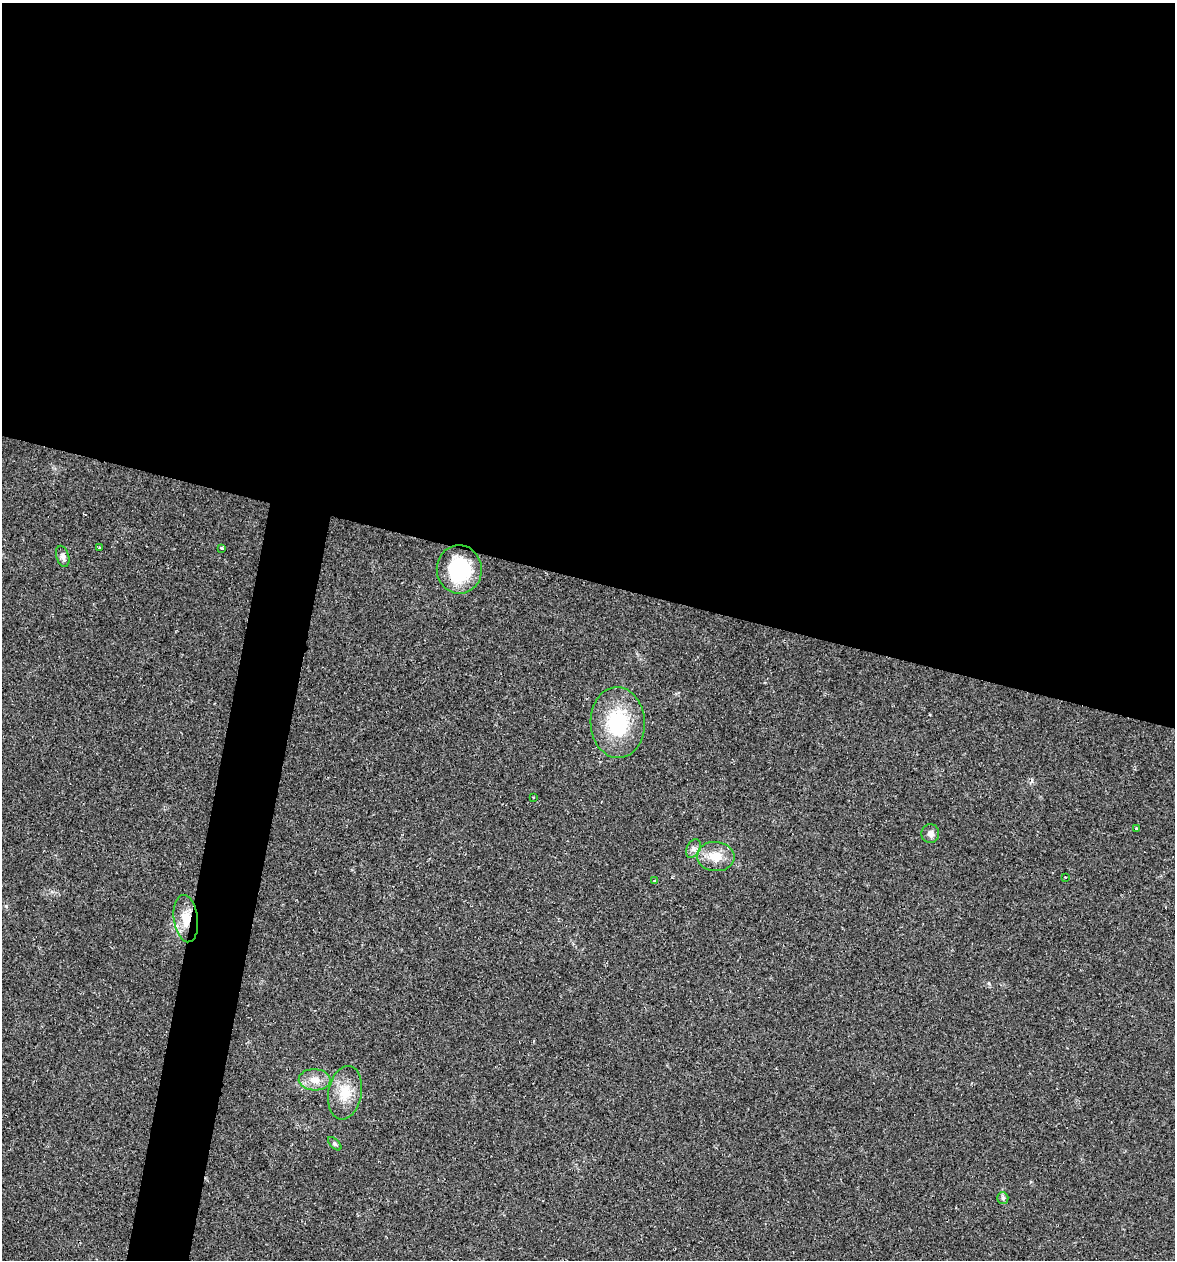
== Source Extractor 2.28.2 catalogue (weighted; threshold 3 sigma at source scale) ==
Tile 3 of 4 x 4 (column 3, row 1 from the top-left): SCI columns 2585-3757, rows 3774-5031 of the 5050 x 5031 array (HDU 1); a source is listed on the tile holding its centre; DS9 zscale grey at full resolution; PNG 1177 x 1262 px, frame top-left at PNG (2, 3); each listed source drawn as its Kron ellipse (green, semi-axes under 4 px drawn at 4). Shown black and unused: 49% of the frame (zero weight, under 2 of 3 exposures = <1% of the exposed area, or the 3 px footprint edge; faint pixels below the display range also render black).
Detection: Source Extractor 2.28.2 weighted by HDU 2 'WHT'; one run over the whole footprint, this tile lists its part. Background 0.106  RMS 0.0073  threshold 0.0328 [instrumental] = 3 sigma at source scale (4.5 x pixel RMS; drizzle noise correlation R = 1.50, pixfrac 1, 0.05/0.05 arcsec/px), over >= 5 px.
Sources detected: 17; all 17 listed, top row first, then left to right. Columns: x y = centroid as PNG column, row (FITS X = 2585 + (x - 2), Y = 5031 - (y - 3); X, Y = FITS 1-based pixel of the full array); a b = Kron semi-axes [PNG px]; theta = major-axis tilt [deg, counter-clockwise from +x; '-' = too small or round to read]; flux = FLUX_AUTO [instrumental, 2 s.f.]
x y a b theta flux
99 548 3 2 - 0.59
222 548 3 2 - 1.4
63 556 11 6 -74 2.7
459 569 24 22 -86 47
618 723 35 27 -88 47
533 797 2 2 - 0.57
1137 829 3 3 - 1.7
930 834 9 9 - 3.1
693 849 10 6 61 2.9
716 857 19 14 -5 12
1066 877 3 2 - 0.72
654 881 3 3 - 1.7
186 919 24 12 -83 13
315 1080 16 10 -3 7.6
345 1093 27 16 79 16
335 1144 8 4 -45 1.3
1003 1198 6 5 - 1.4
Overlapping masked pixels (flux is a lower limit): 1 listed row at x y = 186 919
Unlisted compact peaks at least as high as the median listed source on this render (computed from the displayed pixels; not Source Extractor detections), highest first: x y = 989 983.